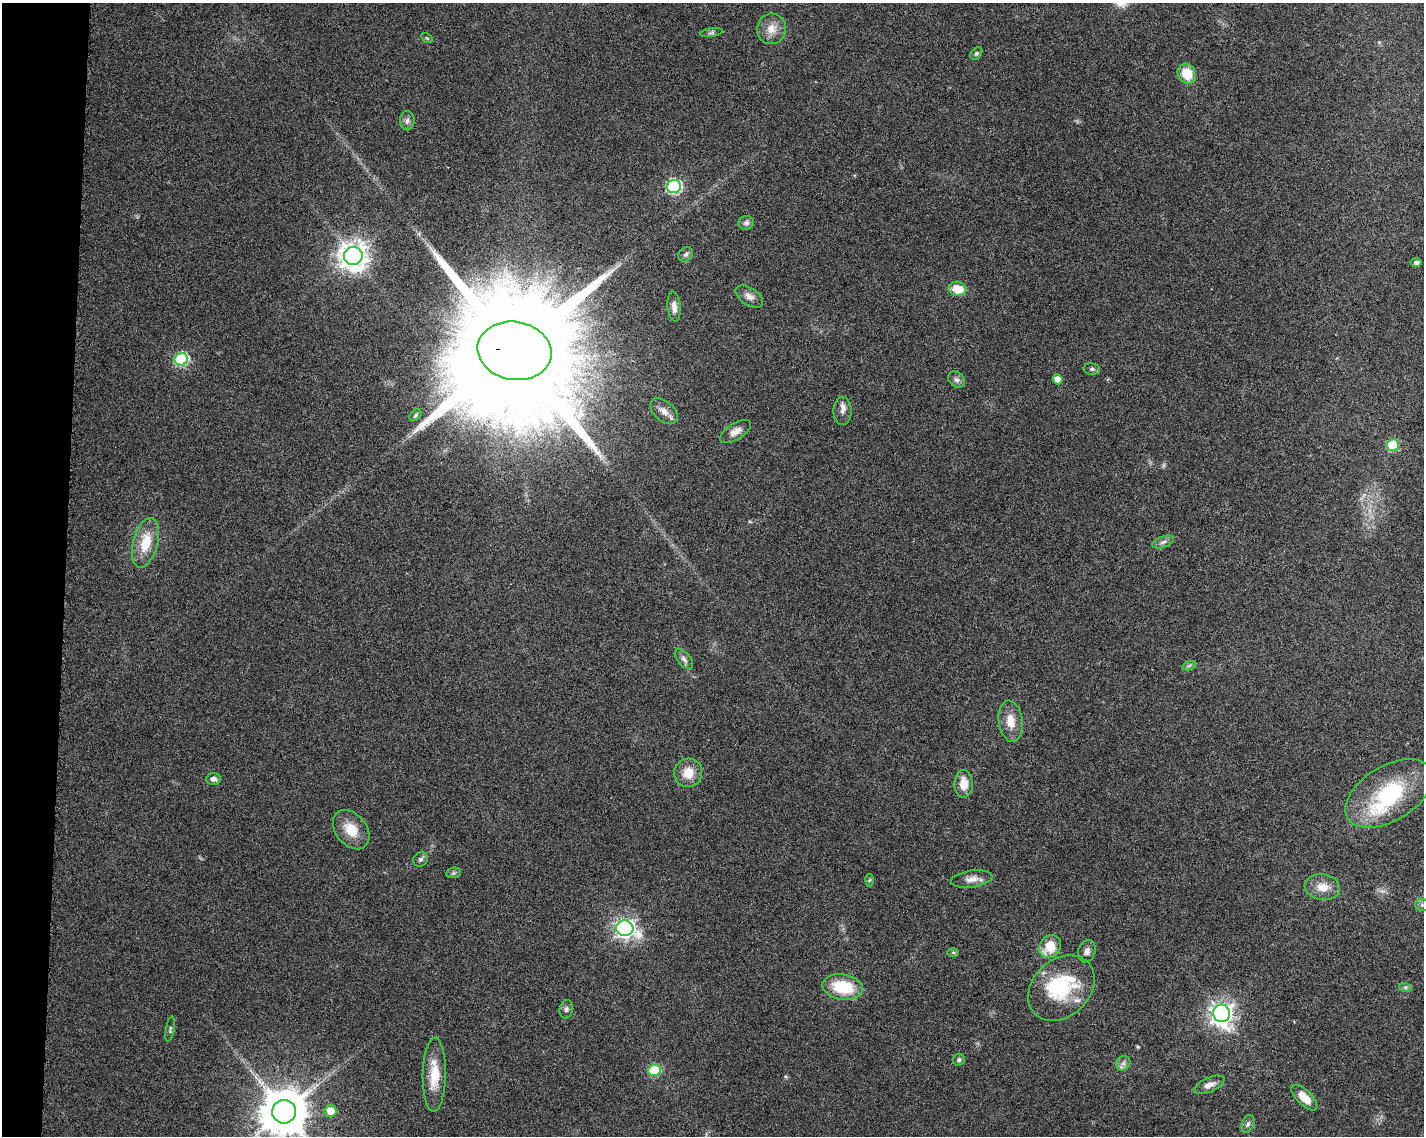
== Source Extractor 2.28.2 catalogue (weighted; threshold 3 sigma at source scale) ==
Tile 7 of 3 x 4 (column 1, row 3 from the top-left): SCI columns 232-1653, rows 1147-2280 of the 4786 x 4554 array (HDU 1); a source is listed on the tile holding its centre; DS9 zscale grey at full resolution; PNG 1426 x 1138 px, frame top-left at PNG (2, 3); each listed source drawn as its Kron ellipse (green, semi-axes under 4 px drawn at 4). Shown black and unused: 4% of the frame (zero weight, under 6 of 12 exposures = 1% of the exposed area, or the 3 px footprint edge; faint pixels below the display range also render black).
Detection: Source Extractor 2.28.2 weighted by HDU 2 'WHT'; one run over the whole footprint, this tile lists its part. Background 0.0301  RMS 0.002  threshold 0.00818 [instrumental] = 3 sigma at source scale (4.09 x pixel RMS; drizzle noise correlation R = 1.36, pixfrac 0.8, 0.0396/0.0396 arcsec/px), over >= 5 px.
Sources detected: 63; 2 inside a brighter object's white glare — neither listed nor drawn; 2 inside a brighter listed object's ellipse — not listed separately; the other 59 listed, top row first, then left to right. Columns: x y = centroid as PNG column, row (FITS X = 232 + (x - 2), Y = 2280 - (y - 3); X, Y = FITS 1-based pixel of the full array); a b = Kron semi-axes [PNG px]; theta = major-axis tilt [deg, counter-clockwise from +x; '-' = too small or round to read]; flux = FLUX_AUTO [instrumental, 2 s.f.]
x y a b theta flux
771 29 15 14 - 2.3
711 33 11 4 8 0.4
427 38 6 4 -33 0.21
976 53 7 5 49 0.31
1187 74 10 9 - 4.1
407 121 9 7 -88 0.72
674 186 7 6 - 29
746 223 8 6 9 0.63
686 254 8 6 42 0.49
353 256 9 9 - 230
1416 263 5 4 - 0.52
957 289 9 7 -11 3.6
749 296 15 8 -33 1.2
674 307 15 6 -85 1.2
514 351 37 29 -10 10000
181 359 6 6 - 22
1092 369 8 5 -9 0.41
1058 379 5 5 - 1.8
957 380 9 7 -42 0.62
664 411 16 10 -41 1.5
842 411 14 9 90 1.1
415 415 7 5 42 0.33
735 431 17 8 31 1.3
1393 445 6 6 - 11
1163 542 11 5 19 0.68
145 543 25 12 75 4.9
684 659 12 6 -48 0.74
1189 666 7 4 20 0.34
1011 721 21 12 -82 2.8
688 773 14 14 - 2.8
213 779 7 6 - 0.8
964 784 14 9 -89 2.5
1389 793 48 27 31 16
351 830 22 15 -51 3.7
420 859 7 7 - 0.55
453 873 7 5 11 0.34
972 879 21 8 8 1.5
869 880 6 4 87 0.23
1322 887 18 12 -9 2.5
1422 905 7 6 - 0.52
625 928 8 7 - 89
1050 947 12 10 51 3.8
1087 951 11 8 73 0.91
953 952 6 4 -1 0.25
843 987 20 12 -9 7.6
1405 987 6 4 -18 0.37
1061 988 37 28 43 14
566 1009 9 6 81 0.54
1221 1013 9 8 - 130
170 1029 13 3 79 0.34
959 1060 6 6 - 0.33
1123 1063 8 6 45 0.65
654 1070 6 6 - 11
434 1075 37 11 89 4.8
1210 1085 16 7 24 1.3
1304 1098 17 7 -44 2.7
330 1111 6 6 - 2.8
284 1112 12 11 - 810
1248 1124 9 5 69 0.52
Overlapping masked pixels (flux is a lower limit): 1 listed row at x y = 514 351
Isophote crosses this tile's border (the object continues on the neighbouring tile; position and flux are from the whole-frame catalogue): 2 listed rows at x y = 1422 905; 284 1112